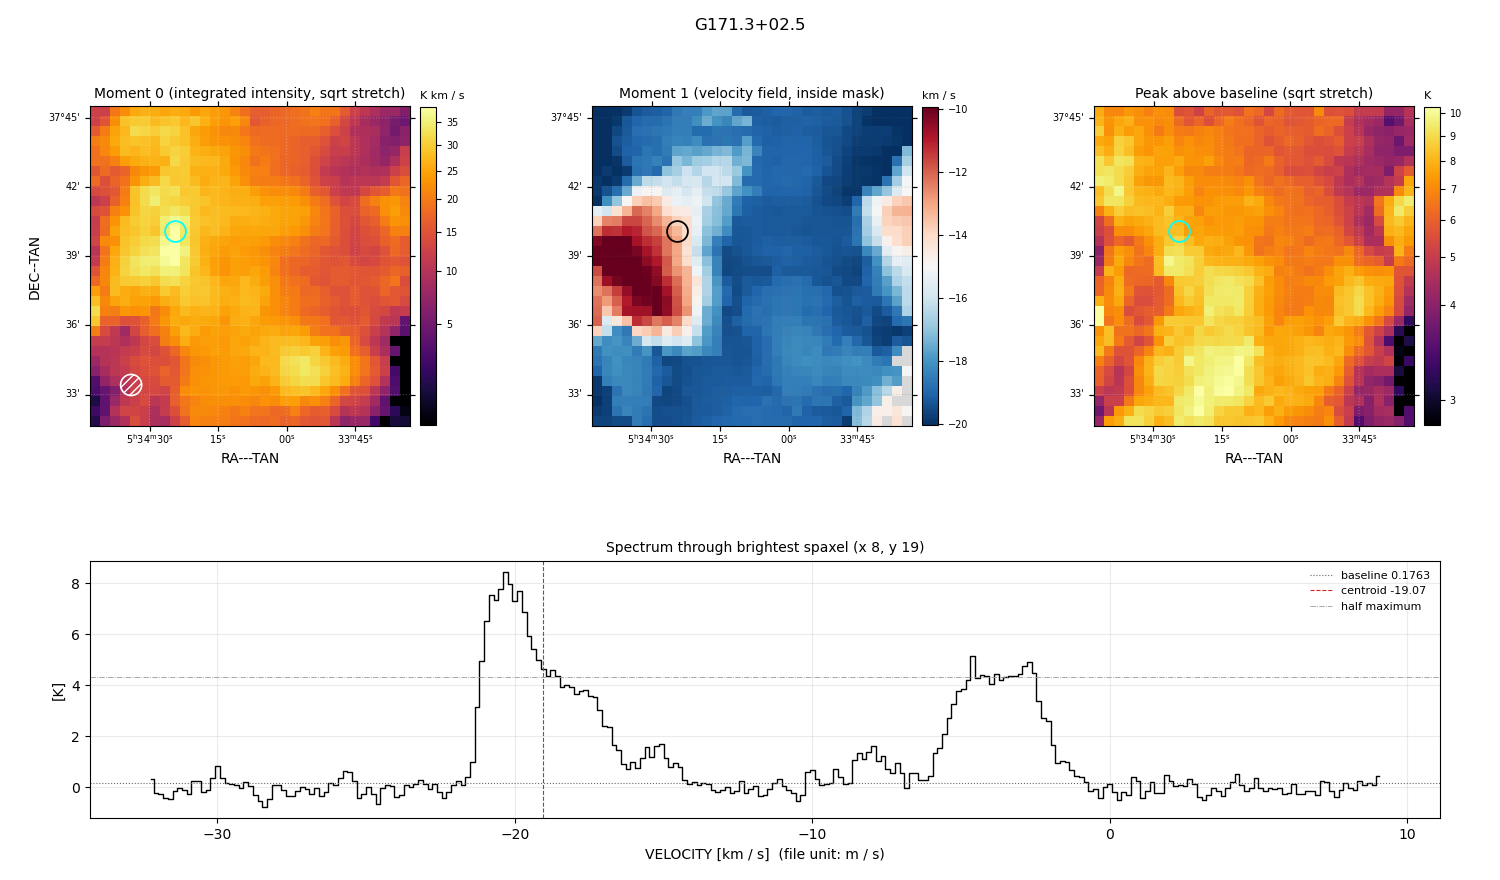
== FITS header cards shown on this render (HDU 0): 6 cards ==
OBJECT  = 'G171.3+02.5'
BUNIT   = 'K       '
CTYPE1  = 'RA---TAN'
CTYPE2  = 'DEC--TAN'
CTYPE3  = 'VELOCITY'
CUNIT3  = 'm/s     '

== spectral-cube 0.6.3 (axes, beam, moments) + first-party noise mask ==
SpectralCube HDU 0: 261 channels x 32 x 32 spaxels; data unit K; figure title: G171.3+02.5
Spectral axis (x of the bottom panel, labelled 'VELOCITY [km / s]  (file unit: m / s)'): -32.2 .. 9.0 km / s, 261 channels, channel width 0.159 km / s
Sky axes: RA---TAN/DEC--TAN; field 13.9' x 13.9' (26 arcsec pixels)
Beam (drawn as the hatched ellipse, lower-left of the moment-0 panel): BMAJ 54.8 arcsec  BMIN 54.8 arcsec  BPA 0 deg
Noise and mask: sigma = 0.31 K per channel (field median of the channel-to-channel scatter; only 8 spaxels are free of emission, so no channel-correlation factor could be measured or applied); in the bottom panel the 205 channels outside the line scatter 0.43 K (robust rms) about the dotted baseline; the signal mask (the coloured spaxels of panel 2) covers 99% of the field
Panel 1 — Moment 0 (line voxels x channel width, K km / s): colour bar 1.2 .. 38.5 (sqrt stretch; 0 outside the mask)
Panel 2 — Moment 1 (intensity-weighted velocity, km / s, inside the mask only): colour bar -20.0 .. -9.9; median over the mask -18.8
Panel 3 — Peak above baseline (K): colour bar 2.96 .. 10.3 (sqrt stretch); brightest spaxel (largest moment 0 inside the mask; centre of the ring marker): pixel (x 8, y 19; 0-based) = FK5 05h34m25s +37d40m00s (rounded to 5 s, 30 arcsec steps: no finer than the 26 arcsec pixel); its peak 8.27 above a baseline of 0.1763
Panel 4 — spectrum at that spaxel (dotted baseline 0.1763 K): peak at -20.3 km / s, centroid -19.07 km / s (red dashed line; intensity-weighted over the run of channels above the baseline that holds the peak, -21.7 .. -14.2 km / s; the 1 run listed below outside that range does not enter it, the 1 inside it does), W50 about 18.7 km / s across both peaks of a double-peaked profile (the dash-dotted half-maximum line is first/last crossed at -21.2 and -2.5 km / s, edge to edge); detected line = 56 of 261 channels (21%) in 2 separate runs between -21.4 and -1.8 km / s (a double-peaked / double-horned profile) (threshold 4 sigma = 1.2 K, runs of >= 3 channels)
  those 2 runs, left to right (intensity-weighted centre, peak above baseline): -19.4 km / s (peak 8.3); -3.8 km / s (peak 5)